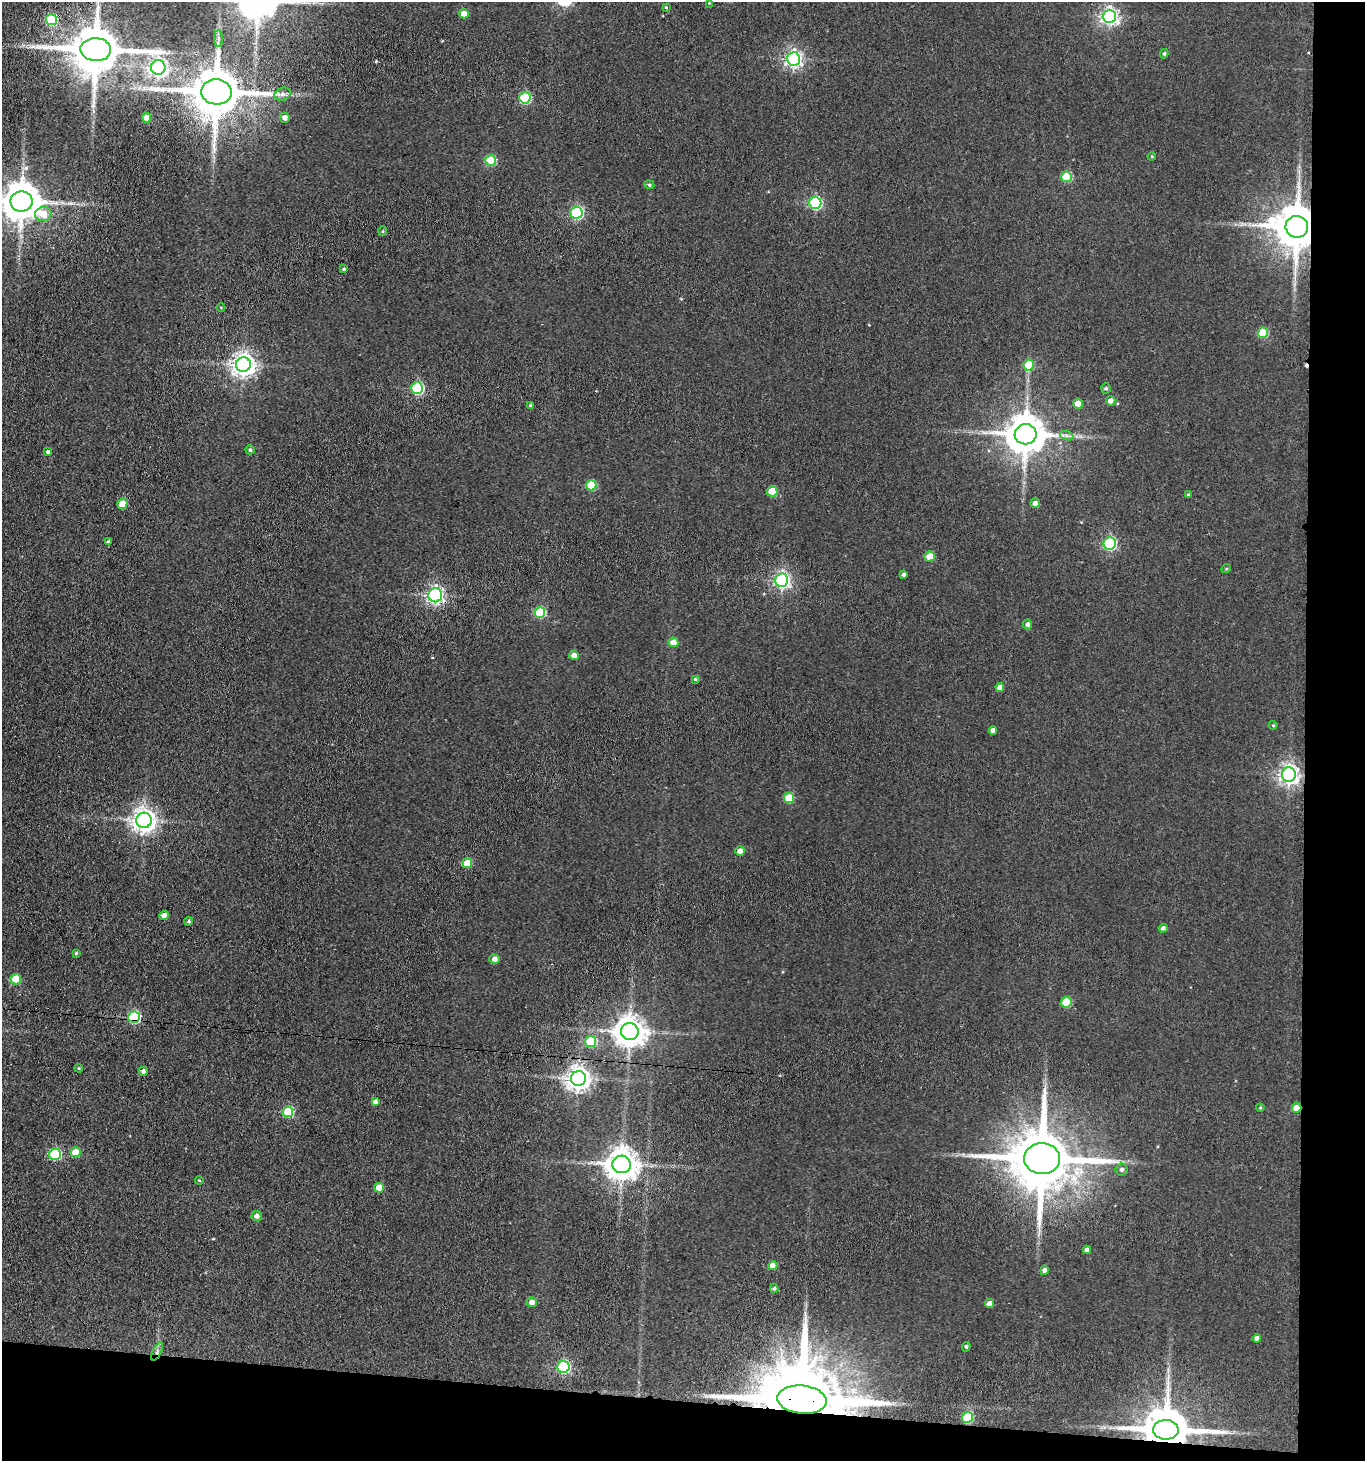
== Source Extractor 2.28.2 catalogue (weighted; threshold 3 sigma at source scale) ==
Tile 9 of 3 x 3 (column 3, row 3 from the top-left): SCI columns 2944-4306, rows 6-1464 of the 4467 x 4388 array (HDU 1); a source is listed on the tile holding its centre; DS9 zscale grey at full resolution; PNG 1367 x 1463 px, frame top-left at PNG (2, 2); each listed source drawn as its Kron ellipse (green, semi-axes under 4 px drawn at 4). Shown black and unused: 9% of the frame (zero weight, under 3 of 4 exposures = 5% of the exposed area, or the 3 px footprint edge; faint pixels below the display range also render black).
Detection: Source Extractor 2.28.2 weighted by HDU 2 'WHT'; one run over the whole footprint, this tile lists its part. Background 0.0656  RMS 0.0068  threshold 0.0304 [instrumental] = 3 sigma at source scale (4.5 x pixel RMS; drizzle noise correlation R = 1.50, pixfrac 1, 0.05/0.05 arcsec/px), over >= 5 px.
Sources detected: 104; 1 cosmic-ray / hot-pixel residue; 1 long thin detection or spike segment (spike, bleed or trail) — neither listed nor drawn; the other 102 listed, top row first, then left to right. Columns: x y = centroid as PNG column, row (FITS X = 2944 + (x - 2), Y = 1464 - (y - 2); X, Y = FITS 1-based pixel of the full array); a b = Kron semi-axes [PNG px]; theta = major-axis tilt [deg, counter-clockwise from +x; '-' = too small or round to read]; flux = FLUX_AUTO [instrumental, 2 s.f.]
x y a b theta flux
709 3 3 3 - 0.5
666 7 3 3 - 0.61
464 14 5 4 - 7.8
1109 16 7 6 - 250
51 20 5 5 - 42
218 39 8 4 90 1.6
96 50 15 11 -3 3700
1164 54 4 3 - 1.1
794 59 6 6 - 230
158 67 7 7 - 230
216 92 15 12 -3 3900
282 94 8 6 20 2.5
525 98 5 5 - 57
147 118 4 4 - 7.8
285 118 5 5 - 3.3
1152 156 4 3 - 0.6
491 160 5 5 - 36
1066 177 5 5 - 31
649 185 5 4 - 0.97
21 202 11 10 - 1900
815 203 6 6 - 98
576 213 6 6 - 110
43 214 8 7 - 17
1297 227 11 11 - 2800
383 231 5 3 - 0.59
343 269 4 3 - 0.74
221 307 4 3 - 0.51
1263 333 5 5 - 26
243 365 7 7 - 500
1029 365 5 5 - 23
417 388 6 6 - 79
1106 388 5 4 - 1.1
1111 401 4 4 - 4.4
1078 404 5 5 - 7.2
531 405 4 3 - 1.6
1026 434 11 10 - 2100
1067 436 7 4 -18 1.6
250 450 5 4 - 1.3
48 452 4 3 - 1.5
591 485 5 5 - 30
772 491 5 5 - 21
1188 495 4 3 - 0.8
1035 503 4 4 - 2.7
122 504 5 5 - 14
108 542 4 3 - 1.1
1110 543 6 6 - 110
929 556 5 5 - 12
1226 569 5 3 - 0.59
903 574 4 4 - 1.4
782 580 6 6 - 220
435 595 7 7 - 190
540 612 5 5 - 38
1028 624 5 4 - 2
673 642 5 5 - 8.9
574 655 5 4 - 7.6
695 679 4 3 - 0.82
1000 687 4 4 - 4.6
1273 725 4 4 - 0.7
993 731 4 4 - 3.1
1289 774 7 7 - 360
789 798 5 5 - 19
144 820 7 7 - 540
740 851 5 5 - 4.4
467 863 5 5 - 16
164 916 5 4 - 6.3
189 921 4 4 - 1.1
1163 928 4 4 - 2.1
76 953 3 3 - 0.76
495 959 5 4 - 3.6
16 979 5 5 - 21
1066 1002 5 5 - 25
134 1017 6 6 - 71
630 1032 9 8 - 1000
591 1042 5 5 - 38
79 1068 4 3 - 0.73
143 1071 4 4 - 2.2
578 1078 7 7 - 570
375 1102 4 4 - 2.6
1260 1108 4 4 - 0.62
1296 1108 5 4 - 8.5
288 1112 5 5 - 37
76 1152 5 5 - 14
55 1154 6 5 - 60
1042 1159 18 15 -3 5700
622 1164 9 9 - 1200
1122 1170 6 6 - 1.9
199 1180 4 3 - 0.63
379 1188 5 5 - 9.8
257 1216 5 5 - 3
1087 1250 4 4 - 2.9
773 1266 4 4 - 6.9
1044 1270 5 4 - 2.4
774 1288 4 3 - 1.1
532 1302 5 4 - 3.5
989 1304 4 4 - 4.1
1257 1338 4 4 - 2.6
966 1347 5 4 - 1
157 1352 10 4 65 2.2
563 1367 6 6 - 87
802 1400 25 14 -5 12000
968 1417 5 5 - 37
1166 1430 13 9 -2 3100
Overlapping masked pixels (flux is a lower limit): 8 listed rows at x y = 216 92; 1297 227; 134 1017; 1296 1108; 1042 1159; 157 1352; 802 1400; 1166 1430
Isophote crosses this tile's border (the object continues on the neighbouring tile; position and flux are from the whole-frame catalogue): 2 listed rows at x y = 96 50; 21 202